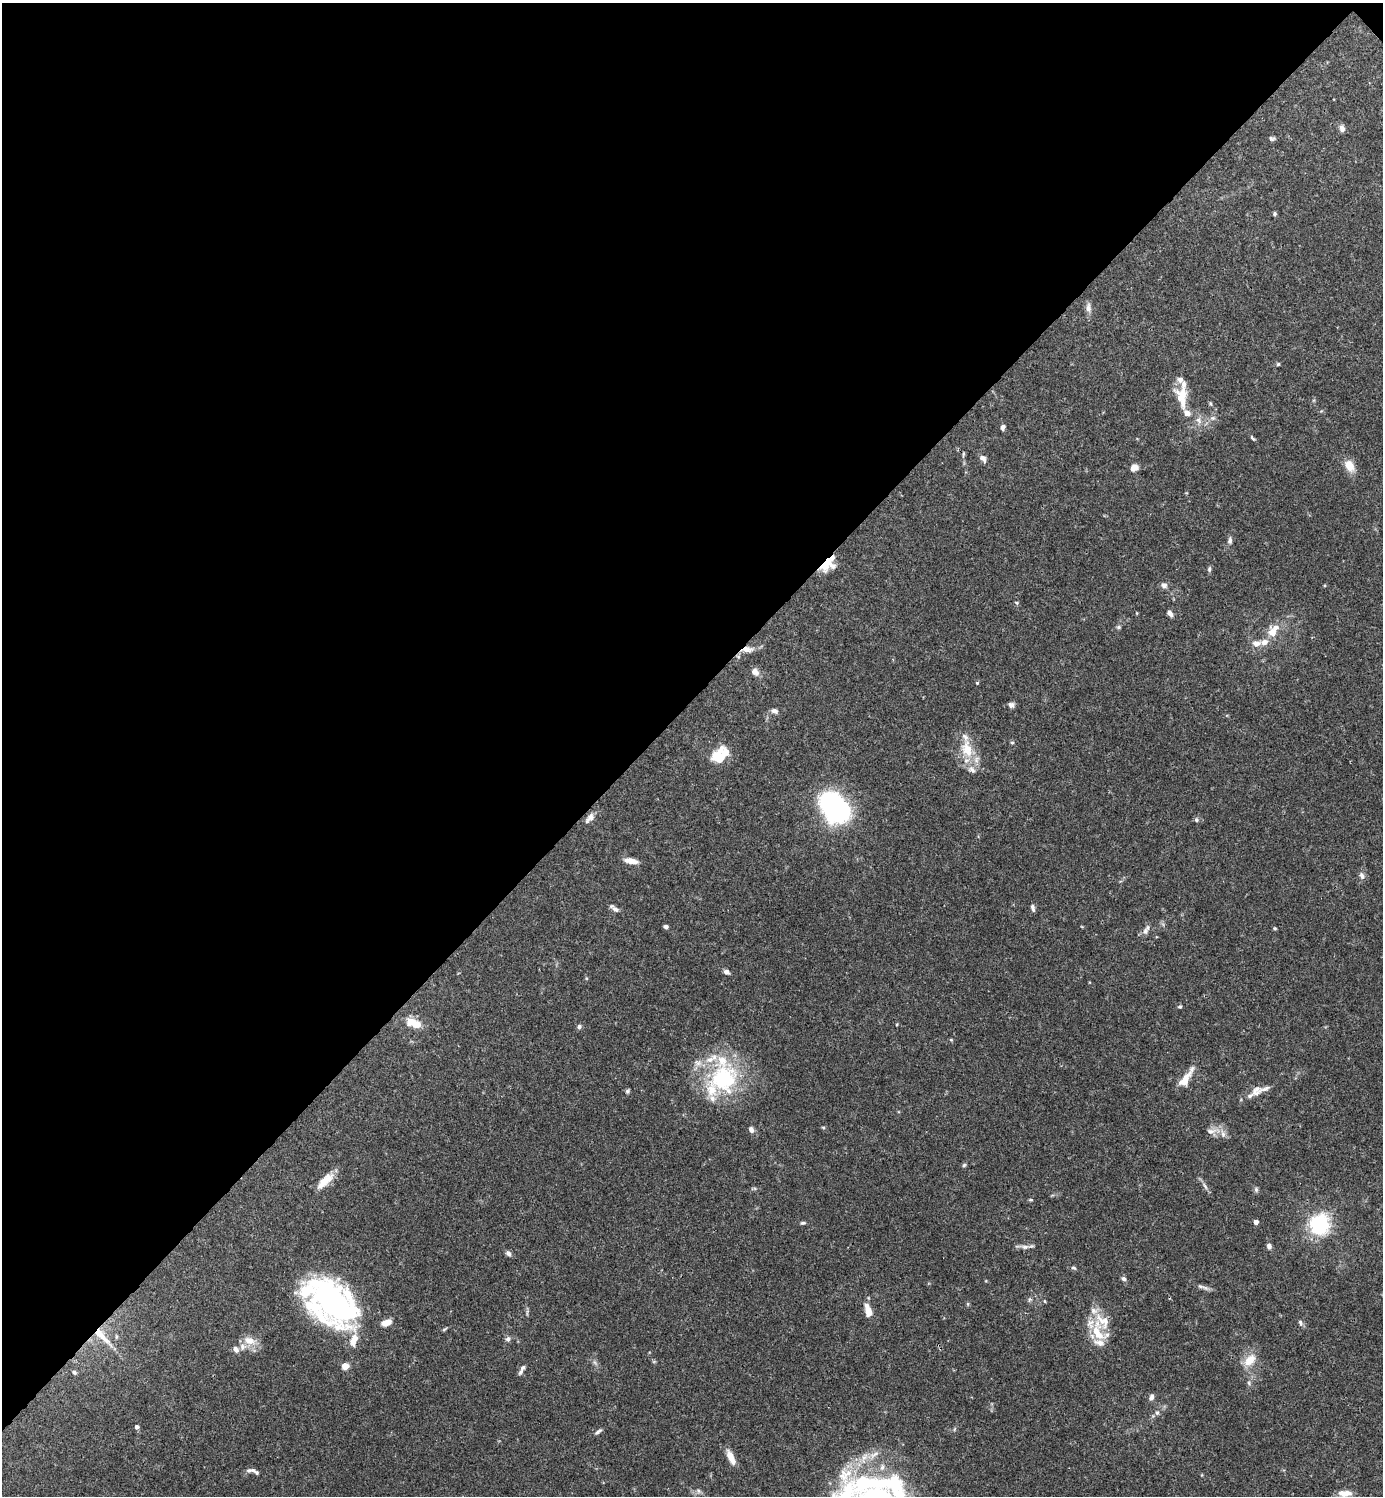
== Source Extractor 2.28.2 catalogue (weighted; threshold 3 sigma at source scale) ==
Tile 2 of 4 x 4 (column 2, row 1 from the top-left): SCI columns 1681-3061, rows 4482-5975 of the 5979 x 5980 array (HDU 1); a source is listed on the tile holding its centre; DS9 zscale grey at full resolution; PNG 1385 x 1498 px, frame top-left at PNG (2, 3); no overlay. Shown black and unused: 47% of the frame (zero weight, under 3 of 4 exposures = <1% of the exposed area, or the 3 px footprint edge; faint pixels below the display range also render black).
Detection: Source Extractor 2.28.2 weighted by HDU 2 'WHT'; one run over the whole footprint, this tile lists its part. Background 0.0656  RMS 0.0031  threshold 0.0141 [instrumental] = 3 sigma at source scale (4.5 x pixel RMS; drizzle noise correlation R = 1.50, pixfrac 1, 0.05/0.05 arcsec/px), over >= 5 px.
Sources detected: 121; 2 inside a brighter object's white glare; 1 cosmic-ray / hot-pixel residue — not listed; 25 inside a brighter listed object's ellipse — not listed separately; the other 93 listed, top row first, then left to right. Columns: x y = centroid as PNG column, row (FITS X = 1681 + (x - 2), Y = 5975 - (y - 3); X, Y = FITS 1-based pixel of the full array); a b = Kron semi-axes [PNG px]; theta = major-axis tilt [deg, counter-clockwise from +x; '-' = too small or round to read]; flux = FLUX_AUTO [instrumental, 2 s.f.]
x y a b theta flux
1342 128 8 6 -78 1.4
1271 138 7 5 -13 0.63
1275 214 6 5 - 0.48
1088 308 14 7 -87 1.6
1278 364 5 4 - 0.41
1182 397 30 14 -83 6.8
1213 418 7 5 1 0.81
1199 420 10 6 -53 1.3
1003 427 6 4 82 0.88
1252 438 10 3 -48 0.5
983 458 9 6 -44 1.4
1349 466 14 10 -61 3.8
1134 467 9 7 39 2.1
1230 540 10 5 -90 0.92
828 564 21 12 48 6.2
1209 569 8 4 77 0.59
1164 585 7 6 - 1.4
1016 603 6 4 -45 0.38
1170 613 8 5 -58 1.1
1119 627 6 5 - 0.52
1272 632 13 11 -14 3.3
1264 642 9 7 22 2
747 649 14 7 2 2.7
755 672 10 7 -48 1.8
977 683 4 4 - 0.33
1011 705 7 6 - 1.3
774 711 8 6 -18 1.1
1012 743 5 4 - 0.41
967 749 29 15 -78 8.2
716 755 24 9 51 5.9
835 807 27 18 -48 69
590 818 16 8 49 2
1196 820 7 5 -88 0.58
631 861 16 6 -11 2.7
1362 876 10 7 -72 1.2
1033 908 9 4 -74 0.87
615 909 11 6 -34 1.2
666 927 5 4 - 0.79
1275 928 5 4 - 0.36
1145 931 10 6 81 1.1
726 972 6 5 - 1.1
1180 1007 5 4 - 0.48
416 1024 10 8 -21 4
579 1027 5 5 - 0.82
723 1078 41 38 55 33
1185 1079 23 7 56 5.1
627 1091 6 5 - 0.56
1256 1091 16 10 48 2.4
823 1127 5 3 - 0.34
751 1130 7 5 -56 1.2
1211 1131 15 8 5 2.1
964 1165 5 5 - 0.49
325 1181 26 9 44 4.6
1205 1186 11 4 -63 0.96
1256 1189 7 5 -71 0.65
1031 1200 6 3 7 0.35
1256 1222 4 4 - 1.8
803 1223 7 4 7 0.54
1319 1224 7 7 - 130
1269 1246 6 5 - 1.2
1025 1247 11 6 -6 1.4
508 1253 7 6 - 0.98
1074 1268 7 4 -26 0.5
1124 1279 7 5 -42 0.86
1202 1287 19 5 -19 1.2
1029 1300 7 4 72 0.52
333 1301 57 31 -47 89
1044 1301 5 3 - 0.28
968 1304 6 4 -72 0.37
868 1311 15 7 -73 3.7
1300 1322 7 5 -75 0.68
386 1323 11 6 18 3.1
444 1329 7 3 33 0.41
1097 1333 30 14 -53 8.8
102 1336 33 8 -46 6.1
508 1339 7 6 - 1
249 1340 16 10 -13 3.6
235 1349 8 6 -47 1.3
1250 1360 18 12 47 4.6
345 1366 4 4 - 7.8
523 1368 9 6 50 1.1
74 1372 6 5 - 0.64
1249 1383 6 4 -72 0.48
1151 1397 8 6 72 1.1
1157 1413 7 5 75 0.78
137 1427 4 4 - 1
598 1431 10 4 34 0.74
874 1454 14 5 29 1.8
731 1458 18 7 -64 3.3
251 1470 16 5 -3 1.3
867 1483 76 27 -2 42
698 1491 7 5 -61 0.69
1344 1493 18 8 -1 3.2
Overlapping masked pixels (flux is a lower limit): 3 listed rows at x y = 828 564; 747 649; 102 1336
Isophote crosses this tile's border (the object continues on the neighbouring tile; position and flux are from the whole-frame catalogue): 1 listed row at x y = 698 1491